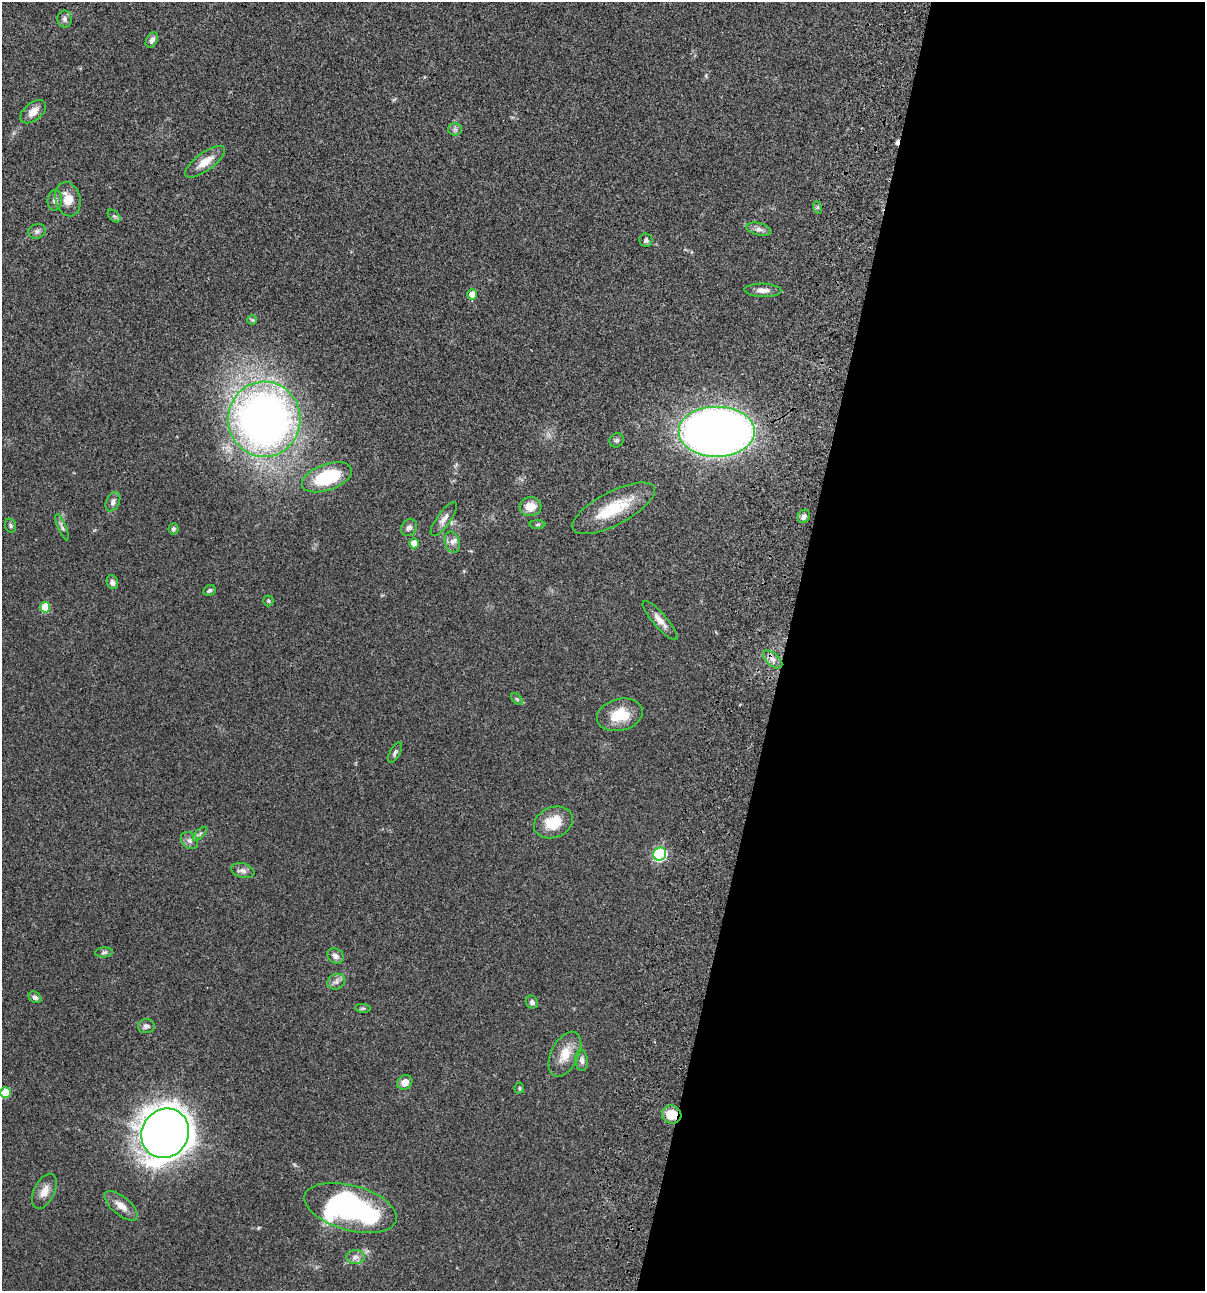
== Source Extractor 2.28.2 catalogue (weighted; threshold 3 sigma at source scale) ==
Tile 12 of 4 x 4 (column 4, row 3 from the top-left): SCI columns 3844-5046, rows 1408-2696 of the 5404 x 5390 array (HDU 1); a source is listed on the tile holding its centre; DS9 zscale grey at full resolution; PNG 1207 x 1293 px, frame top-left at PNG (2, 2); each listed source drawn as its Kron ellipse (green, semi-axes under 4 px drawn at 4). Shown black and unused: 35% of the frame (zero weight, under 3 of 4 exposures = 9% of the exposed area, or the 3 px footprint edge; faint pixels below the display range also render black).
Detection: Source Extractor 2.28.2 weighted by HDU 2 'WHT'; one run over the whole footprint, this tile lists its part. Background 0.0465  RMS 0.0053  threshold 0.0238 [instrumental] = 3 sigma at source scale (4.5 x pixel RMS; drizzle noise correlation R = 1.50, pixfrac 1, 0.05/0.05 arcsec/px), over >= 5 px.
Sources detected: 65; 1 cosmic-ray / hot-pixel residue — neither listed nor drawn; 1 inside a brighter listed object's ellipse — not listed separately; the other 63 listed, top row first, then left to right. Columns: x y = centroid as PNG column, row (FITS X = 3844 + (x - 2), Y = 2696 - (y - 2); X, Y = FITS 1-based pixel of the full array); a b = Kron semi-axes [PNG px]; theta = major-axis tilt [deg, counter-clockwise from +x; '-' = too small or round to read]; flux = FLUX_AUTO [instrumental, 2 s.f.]
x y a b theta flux
65 19 8 7 - 1.6
152 40 8 5 60 2.1
33 112 15 8 39 4.6
455 129 6 6 - 1.2
205 162 24 9 36 7.2
68 199 17 12 -75 7
55 200 10 7 84 2
817 207 6 4 -71 0.81
114 216 8 4 -44 0.93
759 229 13 6 -13 2.1
37 231 9 7 18 1.8
646 240 7 6 - 1.4
763 290 18 6 -2 3.2
472 294 5 5 - 4.7
252 320 5 5 - 0.6
264 419 38 36 87 340
717 432 38 25 0 480
617 440 7 6 - 1.1
327 477 26 13 19 30
113 502 10 6 64 2.1
530 507 11 9 5 6.8
614 508 46 16 28 21
804 516 7 6 - 1.8
444 519 20 7 54 3.3
538 525 8 4 1 0.78
10 526 7 5 -72 0.92
62 527 14 4 -68 1.5
409 528 9 7 50 2.2
173 529 5 5 - 1.2
452 542 11 7 -71 2.3
414 543 5 5 - 6.2
112 582 7 5 -69 2
209 590 6 5 - 1.1
268 601 5 5 - 0.61
45 607 5 5 - 15
660 620 25 7 -49 4.3
773 659 11 6 -41 2.5
517 699 7 4 -45 0.79
620 715 23 16 14 13
395 752 11 5 62 1.3
553 822 20 15 22 13
200 834 9 3 45 0.96
189 841 10 7 -44 2
660 854 7 6 - 65
243 871 12 7 -15 2.1
104 952 8 5 5 1.1
335 956 9 7 -33 2.2
336 982 9 7 24 2
35 997 7 5 -32 1.4
532 1002 7 6 - 1.2
363 1008 8 4 -7 0.87
146 1026 8 7 - 1.6
565 1054 24 13 63 8.8
582 1060 11 6 -85 1.9
405 1082 8 6 38 3.6
519 1088 5 5 - 0.69
5 1092 5 5 - 14
672 1114 10 9 - 9.7
165 1133 25 23 57 660
44 1191 19 10 64 4.8
121 1206 20 9 -39 5.2
351 1208 47 22 -15 110
355 1257 9 7 5 2.3
Overlapping masked pixels (flux is a lower limit): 1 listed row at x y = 672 1114